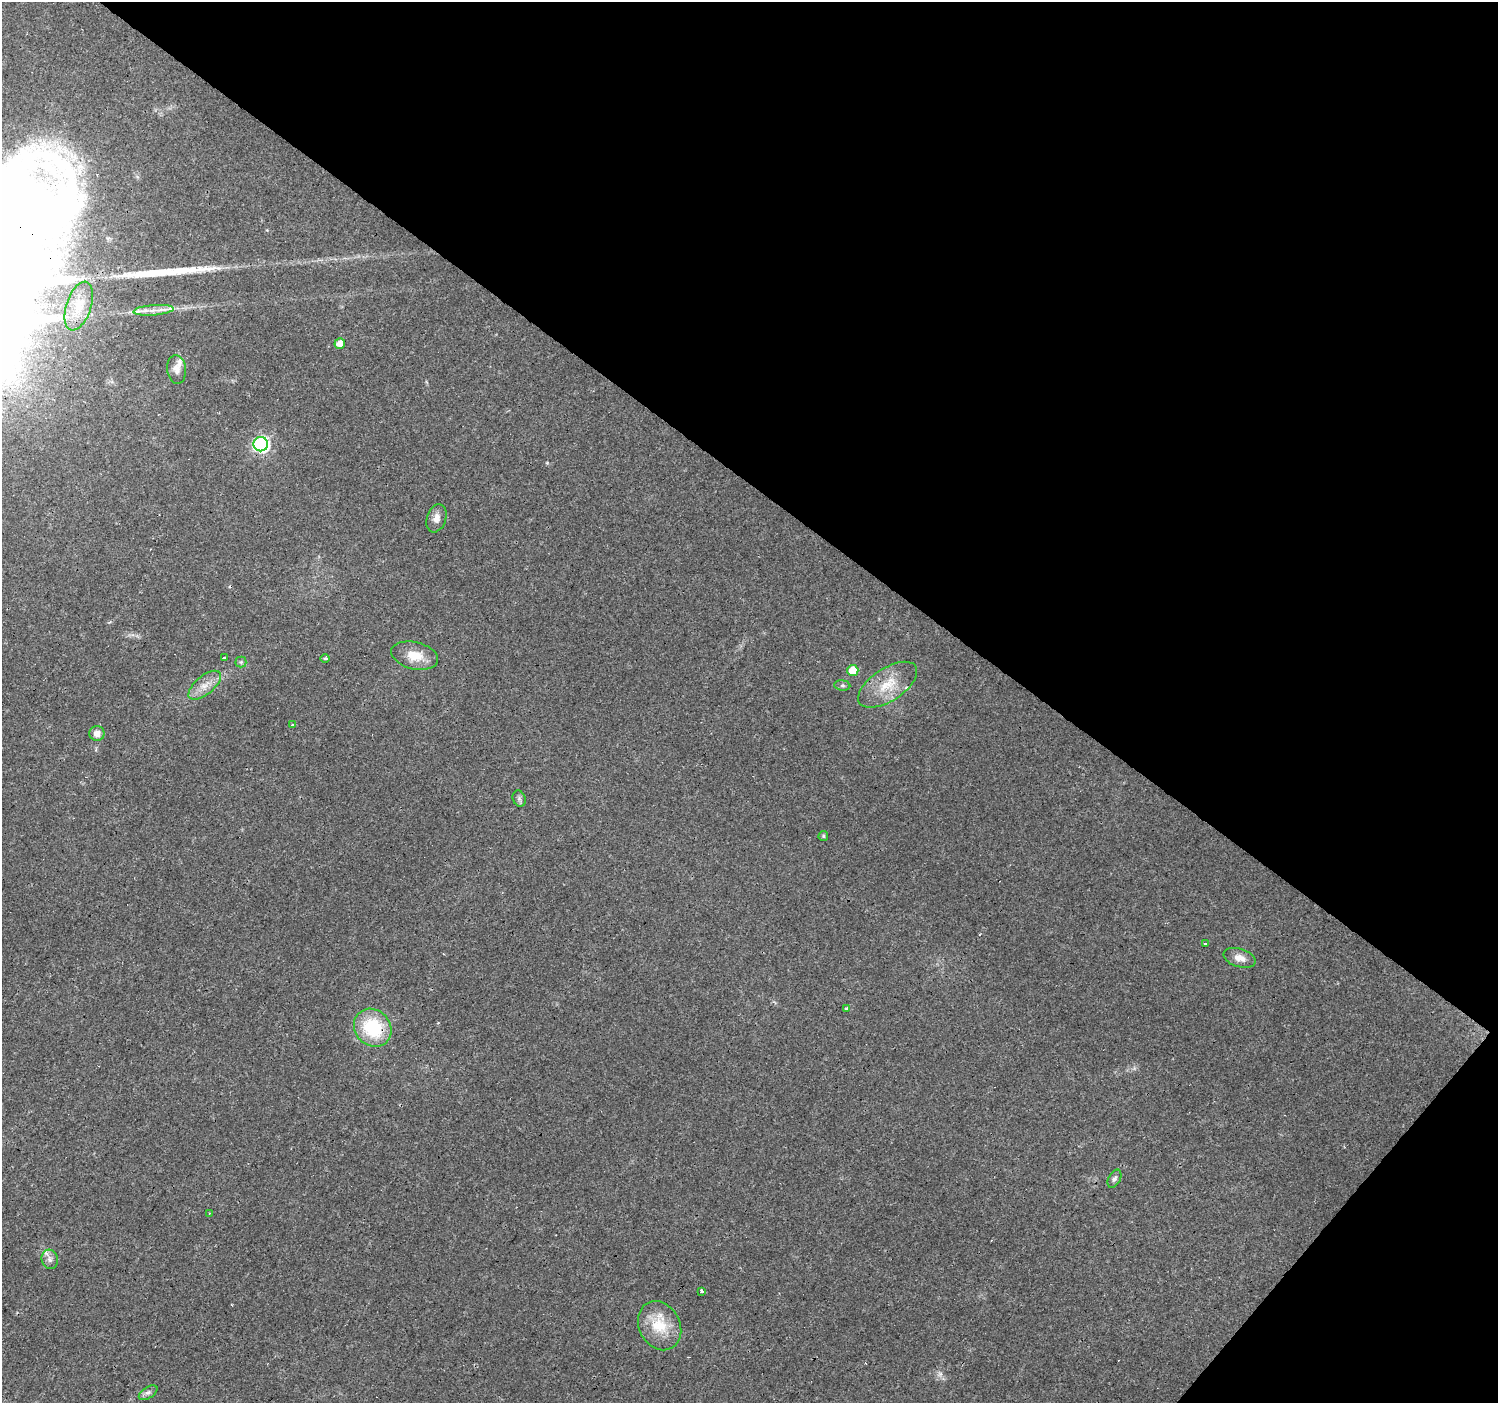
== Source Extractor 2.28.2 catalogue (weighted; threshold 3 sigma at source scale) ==
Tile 8 of 4 x 4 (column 4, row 2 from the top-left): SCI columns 4487-5982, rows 2975-4375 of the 5984 x 6013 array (HDU 1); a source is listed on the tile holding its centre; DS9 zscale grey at full resolution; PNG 1500 x 1405 px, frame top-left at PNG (2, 2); each listed source drawn as its Kron ellipse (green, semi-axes under 4 px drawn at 4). Shown black and unused: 38% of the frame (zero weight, under 3 of 4 exposures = <1% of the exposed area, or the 3 px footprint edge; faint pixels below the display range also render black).
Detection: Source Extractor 2.28.2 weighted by HDU 2 'WHT'; one run over the whole footprint, this tile lists its part. Background 0.0294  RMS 0.0034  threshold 0.0154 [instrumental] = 3 sigma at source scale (4.5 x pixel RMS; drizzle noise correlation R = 1.50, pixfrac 1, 0.0396/0.0396 arcsec/px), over >= 5 px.
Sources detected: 38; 5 cosmic-ray / hot-pixel residue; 1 long thin detection or spike segment (spike, bleed or trail) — neither listed nor drawn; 4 inside a brighter listed object's ellipse — not listed separately; the other 28 listed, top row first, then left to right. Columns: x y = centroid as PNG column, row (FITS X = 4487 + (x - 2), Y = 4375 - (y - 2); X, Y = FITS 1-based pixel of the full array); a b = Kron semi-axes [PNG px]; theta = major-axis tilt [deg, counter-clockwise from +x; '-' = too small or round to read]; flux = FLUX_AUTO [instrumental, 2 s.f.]
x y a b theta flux
79 306 25 12 72 6
153 310 20 5 4 2.9
340 343 5 5 - 2.8
177 369 14 9 -84 2.5
261 444 7 7 - 76
436 518 14 9 71 2.5
415 656 24 13 -13 6.4
224 658 3 3 - 5.8
325 658 5 3 - 0.5
241 662 5 5 - 0.59
853 670 5 5 - 7.2
205 685 20 9 40 3.9
842 685 8 5 -7 0.77
888 685 33 16 33 9.8
292 725 3 3 - 5.3
97 733 7 7 - 2.3
519 799 8 6 -70 0.96
823 836 5 4 - 0.46
1205 944 3 3 - 1.5
1239 958 17 9 -17 3.1
846 1009 3 3 - 4
373 1028 20 17 -46 20
1114 1179 10 6 62 0.99
209 1213 3 2 - 0.32
50 1259 10 8 -75 1.5
701 1291 3 3 - 3.2
660 1326 25 20 -62 10
148 1393 10 5 32 1.1
Overlapping masked pixels (flux is a lower limit): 1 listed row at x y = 373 1028